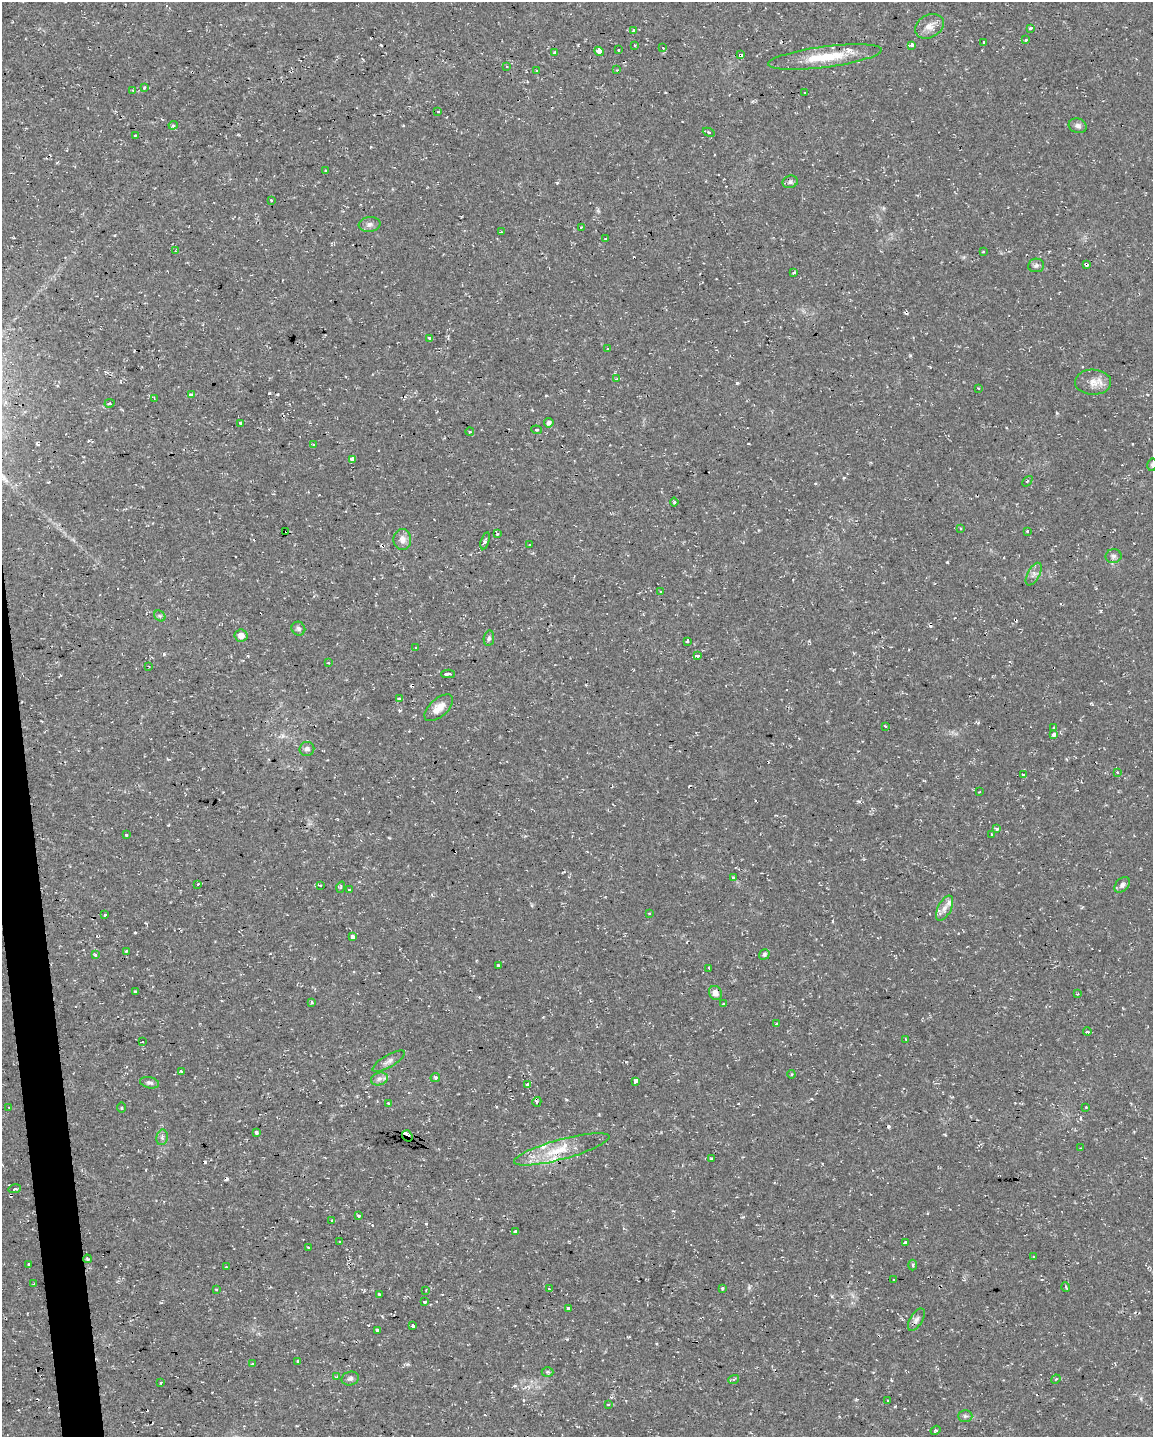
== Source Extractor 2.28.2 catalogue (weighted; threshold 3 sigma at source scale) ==
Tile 7 of 4 x 3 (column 3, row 2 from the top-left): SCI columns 2305-3455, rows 1484-2918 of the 4607 x 4367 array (HDU 1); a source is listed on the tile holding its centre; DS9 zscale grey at full resolution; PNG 1155 x 1439 px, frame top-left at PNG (2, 2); each listed source drawn as its Kron ellipse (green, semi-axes under 4 px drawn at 4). Shown black and unused: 2% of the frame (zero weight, under 2 of 3 exposures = <1% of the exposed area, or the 3 px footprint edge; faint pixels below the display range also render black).
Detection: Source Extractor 2.28.2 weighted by HDU 2 'WHT'; one run over the whole footprint, this tile lists its part. Background 0.0286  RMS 0.004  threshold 0.018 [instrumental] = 3 sigma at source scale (4.5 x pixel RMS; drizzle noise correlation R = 1.50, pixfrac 1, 0.0396/0.0396 arcsec/px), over >= 5 px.
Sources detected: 197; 27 cosmic-ray / hot-pixel residue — neither listed nor drawn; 5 inside a brighter listed object's ellipse — not listed separately; the other 165 listed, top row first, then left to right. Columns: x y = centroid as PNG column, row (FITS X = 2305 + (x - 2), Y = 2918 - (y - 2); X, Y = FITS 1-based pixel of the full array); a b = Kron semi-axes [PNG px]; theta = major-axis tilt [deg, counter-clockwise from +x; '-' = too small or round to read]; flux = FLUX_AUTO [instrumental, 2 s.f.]
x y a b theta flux
929 26 15 11 30 3.5
1031 28 4 3 - 3.4
634 31 3 3 - 1.8
1026 40 3 3 - 1.2
984 42 3 3 - 1.2
912 45 3 3 - 1.2
635 46 3 3 - 1
663 48 3 2 - 1.3
619 50 3 3 - 0.81
599 51 5 4 - 19
555 53 4 3 - 2.7
740 55 4 4 - 3.1
825 57 57 10 7 14
507 67 3 2 - 0.35
537 70 4 3 - 0.38
617 70 4 3 - 0.33
144 88 4 3 - 0.43
133 90 3 2 - 0.3
805 92 3 3 - 1.1
438 111 2 2 - 0.4
173 125 4 4 - 1.1
1078 126 9 7 -18 1.5
709 132 6 4 -22 0.55
135 135 3 3 - 0.61
325 171 3 3 - 1
790 182 8 6 18 1.1
271 200 3 3 - 0.5
369 224 11 7 8 1.5
581 227 3 2 - 0.38
501 232 3 3 - 0.49
605 239 3 2 - 0.49
176 251 3 2 - 0.34
983 251 3 2 - 0.37
1086 264 4 3 - 8.4
1036 265 8 6 6 1.2
794 272 3 3 - 0.8
429 338 3 3 - 1.6
607 349 3 2 - 0.29
616 379 4 3 - 0.39
1093 382 18 12 -1 4.3
978 388 3 2 - 0.29
191 395 3 3 - 4.9
154 399 4 3 - 0.45
109 403 5 4 - 0.72
241 423 3 3 - 2.5
549 423 4 4 - 1.5
537 430 5 3 - 0.43
470 432 4 3 - 0.36
313 445 4 2 - 0.36
352 459 4 3 - 1.6
1152 465 6 4 77 0.66
1027 481 6 2 45 0.34
674 502 4 4 - 0.73
960 528 4 3 - 0.37
286 531 3 2 - 0.91
1027 531 3 3 - 1.5
497 534 4 3 - 1.6
402 539 10 9 - 2.6
485 541 9 3 74 0.92
529 544 3 3 - 0.84
1113 556 8 7 - 1.2
1034 574 12 6 61 1.6
661 592 3 2 - 1.3
160 616 6 5 - 0.7
298 629 7 6 - 1.1
241 636 6 6 - 2.7
489 638 8 5 80 0.94
687 641 3 3 - 2
415 648 4 3 - 0.55
697 655 4 3 - 1.8
328 663 3 2 - 0.3
149 667 2 2 - 0.25
448 674 6 3 0 4.6
399 699 4 3 - 1.8
439 708 17 9 42 4
885 726 3 2 - 0.33
1054 728 3 3 - 1.3
1054 734 4 3 - 3.1
307 749 7 7 - 1.4
1117 772 3 3 - 0.31
1024 775 4 3 - 1.5
979 792 3 2 - 0.26
997 829 3 3 - 1.2
991 834 4 2 - 0.27
126 835 3 3 - 1.9
733 878 3 3 - 1.7
198 884 3 3 - 0.49
320 885 3 3 - 0.38
1122 885 9 6 47 1.3
341 887 5 3 - 0.62
349 890 4 3 - 0.48
944 908 14 6 63 2.4
649 914 3 3 - 0.88
105 915 3 3 - 0.48
352 937 3 3 - 79
126 951 3 3 - 0.8
764 954 5 5 - 1.1
95 955 4 4 - 0.78
498 965 3 3 - 2.5
709 968 4 3 - 0.46
135 991 4 3 - 1.5
715 993 7 6 - 2.5
1078 994 2 2 - 0.37
312 1002 4 3 - 0.6
724 1004 4 3 - 0.72
777 1024 3 3 - 0.8
1087 1032 4 3 - 0.88
905 1039 4 2 - 0.28
142 1042 3 3 - 1.5
389 1061 18 6 30 1.8
181 1071 3 3 - 1.2
791 1074 4 4 - 0.46
435 1077 5 4 - 0.62
379 1079 8 6 16 1.4
636 1081 4 3 - 4.4
149 1083 10 5 -11 1.1
527 1085 4 3 - 2.2
537 1102 5 4 - 0.76
388 1103 3 3 - 0.42
1086 1107 3 3 - 0.73
9 1108 2 2 - 0.36
122 1108 5 2 - 0.42
256 1133 4 3 - 0.54
407 1136 6 5 - 25
162 1137 8 5 77 0.95
1080 1148 3 2 - 0.44
562 1149 49 10 15 12
712 1158 4 2 - 0.39
14 1189 6 4 9 0.78
359 1216 3 2 - 0.52
332 1221 3 3 - 0.6
515 1231 4 4 - 0.77
339 1242 3 3 - 0.56
905 1242 3 3 - 0.7
308 1247 3 2 - 0.35
1034 1257 3 2 - 0.33
87 1259 4 3 - 0.54
28 1264 3 3 - 1.3
913 1265 5 3 - 0.54
226 1267 3 2 - 0.56
894 1280 3 2 - 0.41
34 1284 3 2 - 0.41
1066 1287 5 3 - 0.41
723 1288 3 3 - 1.3
216 1289 3 3 - 0.81
549 1289 3 3 - 0.37
426 1290 4 2 - 0.35
379 1294 3 3 - 0.87
425 1302 3 3 - 1.9
568 1308 3 3 - 3.6
916 1320 12 6 58 1.6
413 1326 3 3 - 2.1
377 1330 4 3 - 1.7
298 1361 3 3 - 2.9
252 1363 3 2 - 0.64
548 1372 6 5 - 0.61
336 1377 4 3 - 0.37
350 1379 9 7 14 1.3
734 1379 5 3 - 0.51
1056 1379 5 3 - 0.41
161 1383 3 2 - 0.45
888 1401 3 2 - 0.34
608 1404 3 3 - 1.8
965 1416 7 6 - 0.91
935 1430 5 3 - 0.58
Overlapping masked pixels (flux is a lower limit): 5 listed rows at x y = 740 55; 1086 264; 286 531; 715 993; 407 1136
Isophote crosses this tile's border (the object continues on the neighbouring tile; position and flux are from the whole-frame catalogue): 1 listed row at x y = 1152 465
Unlisted compact peaks at least as high as the median listed source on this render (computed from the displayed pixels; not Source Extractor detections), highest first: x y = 737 383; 947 562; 164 654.